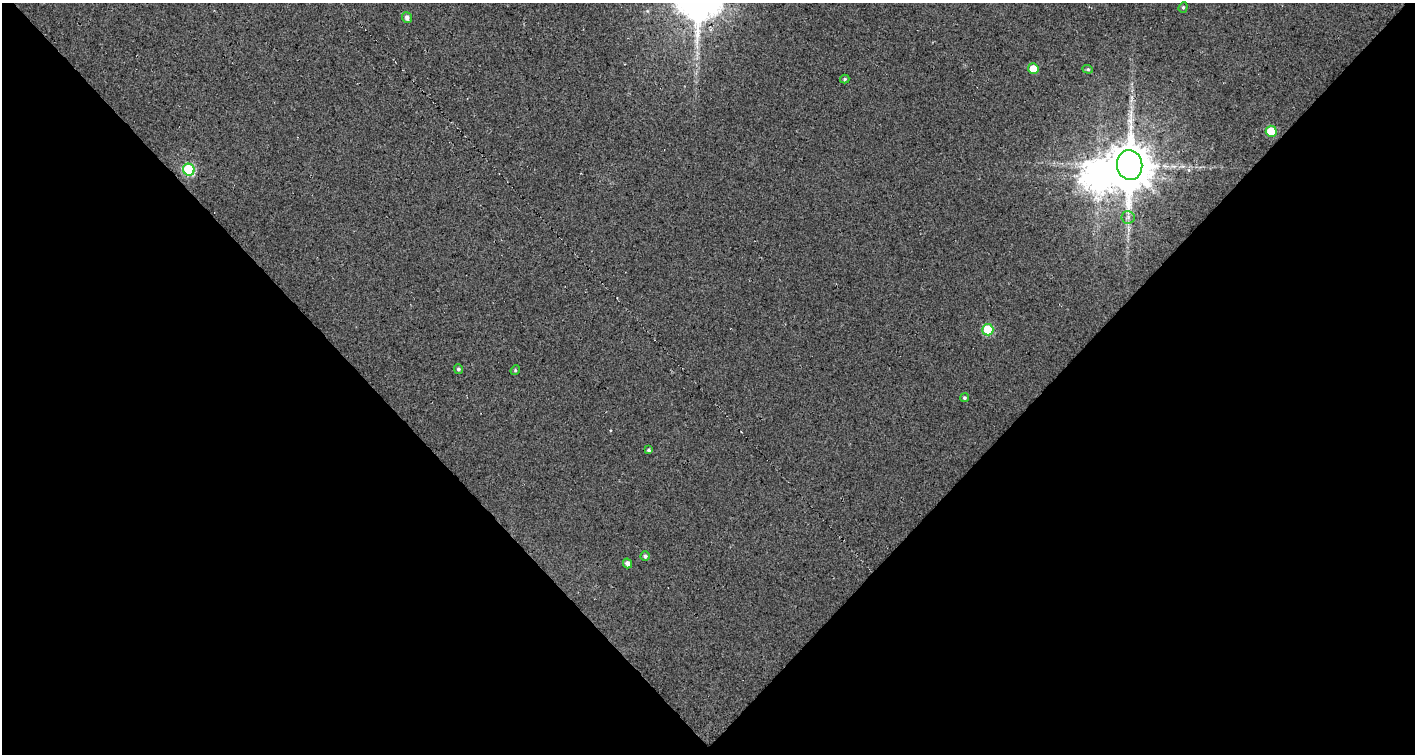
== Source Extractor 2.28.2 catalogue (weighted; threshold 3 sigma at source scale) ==
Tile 2 of 1 x 2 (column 1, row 2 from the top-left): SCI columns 48-1460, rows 1-752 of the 1503 x 1505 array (HDU 1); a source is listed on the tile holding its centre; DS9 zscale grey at full resolution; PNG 1417 x 756 px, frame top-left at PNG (2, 3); each listed source drawn as its Kron ellipse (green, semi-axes under 4 px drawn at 4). Shown black and unused: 51% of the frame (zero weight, under 3 of 5 exposures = <1% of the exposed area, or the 3 px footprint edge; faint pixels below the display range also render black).
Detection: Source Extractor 2.28.2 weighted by HDU 2 'WHT'; one run over the whole footprint, this tile lists its part. Background 0.0124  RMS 0.022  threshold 0.0986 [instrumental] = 3 sigma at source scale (4.5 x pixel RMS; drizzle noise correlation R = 1.50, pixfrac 1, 0.0396/0.0396 arcsec/px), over >= 5 px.
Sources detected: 17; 1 inside a brighter object's white glare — neither listed nor drawn; the other 16 listed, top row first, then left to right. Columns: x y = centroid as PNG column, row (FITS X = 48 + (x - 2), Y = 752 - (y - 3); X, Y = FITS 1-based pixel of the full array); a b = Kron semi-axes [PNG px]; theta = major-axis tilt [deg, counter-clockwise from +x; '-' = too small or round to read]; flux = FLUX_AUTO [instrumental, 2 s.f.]
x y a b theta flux
1183 7 5 4 - 3.1
407 18 5 5 - 8.9
1033 69 5 5 - 34
1088 69 5 4 - 3.2
845 79 5 3 - 3.4
1271 131 5 5 - 88
1130 165 15 12 -82 8300
189 170 6 5 - 190
1128 217 6 6 - 6.1
988 330 6 5 - 90
458 369 5 4 - 4.4
515 370 5 4 - 2.9
964 398 4 4 - 4.3
649 450 4 3 - 3.7
645 556 5 4 - 5.3
627 563 5 4 - 9.6